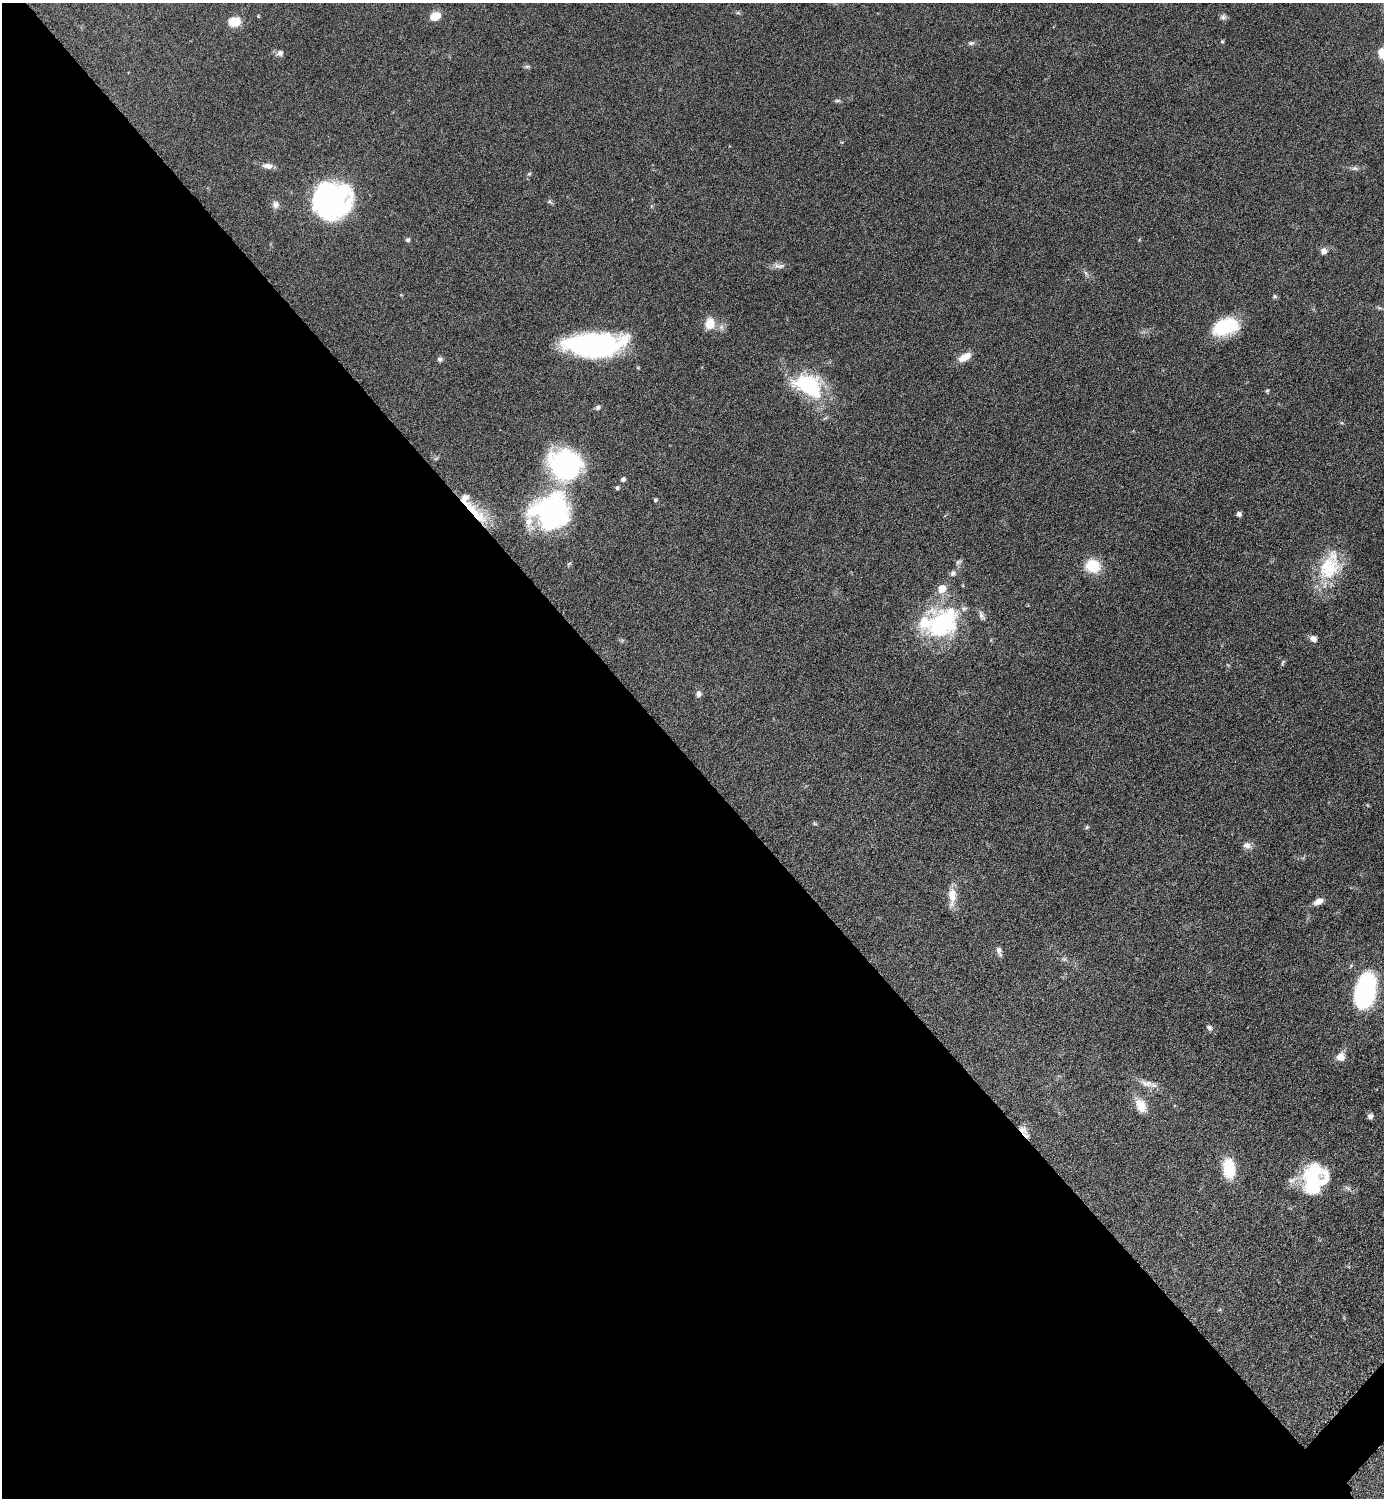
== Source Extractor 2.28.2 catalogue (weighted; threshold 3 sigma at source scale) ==
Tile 9 of 4 x 4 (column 1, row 3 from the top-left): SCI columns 308-1689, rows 1504-2999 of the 6003 x 6003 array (HDU 1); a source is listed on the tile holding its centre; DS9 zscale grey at full resolution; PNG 1386 x 1500 px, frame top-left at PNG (2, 3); no overlay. Shown black and unused: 50% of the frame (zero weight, under 6 of 12 exposures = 1% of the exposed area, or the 3 px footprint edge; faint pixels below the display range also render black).
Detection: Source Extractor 2.28.2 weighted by HDU 2 'WHT'; one run over the whole footprint, this tile lists its part. Background 0.0872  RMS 0.0039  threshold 0.016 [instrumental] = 3 sigma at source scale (4.09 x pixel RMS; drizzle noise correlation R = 1.36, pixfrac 0.8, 0.05/0.05 arcsec/px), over >= 5 px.
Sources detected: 71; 1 inside a brighter object's white glare — not listed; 5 inside a brighter listed object's ellipse — not listed separately; the other 65 listed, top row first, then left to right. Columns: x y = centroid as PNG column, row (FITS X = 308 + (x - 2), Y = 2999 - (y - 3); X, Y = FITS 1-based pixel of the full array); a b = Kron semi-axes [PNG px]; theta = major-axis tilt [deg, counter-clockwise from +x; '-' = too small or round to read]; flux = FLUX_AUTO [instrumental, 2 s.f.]
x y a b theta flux
738 13 6 4 -18 0.53
258 16 4 4 - 0.28
435 16 9 7 17 6
1223 17 8 7 - 1
234 22 10 8 6 7.3
1222 41 4 4 - 0.43
971 43 9 5 15 0.89
280 53 8 8 - 1.4
1382 53 12 10 -81 4.4
527 67 9 4 4 0.64
837 101 8 4 1 0.62
267 166 15 7 -8 2.4
1355 168 8 6 0 0.97
529 174 5 4 - 0.46
332 201 39 36 24 64
550 202 8 4 -19 0.62
275 204 10 9 - 1.7
651 206 6 3 -71 0.39
408 240 6 5 - 0.7
1323 251 8 8 - 1.6
777 266 10 7 -29 1.6
1086 273 7 4 -70 0.69
1275 296 6 6 - 0.6
710 323 14 11 80 5.4
1226 327 22 13 18 26
593 345 50 19 2 79
964 357 15 8 29 4.4
440 359 7 6 - 0.83
808 385 37 23 -26 27
1267 391 5 4 - 0.47
598 407 6 5 - 0.79
436 458 6 4 20 0.54
565 465 34 31 -16 55
623 479 6 5 - 1.1
617 488 5 5 - 0.8
655 500 4 4 - 0.52
474 512 44 12 -43 14
551 512 49 41 18 60
1239 514 5 5 - 1.2
958 562 9 5 44 0.85
569 564 6 4 20 0.49
1093 566 14 12 -13 11
1329 568 35 27 65 19
953 573 8 7 - 1.2
981 615 13 6 -63 1.3
942 623 46 33 46 37
1313 639 8 6 -27 1.9
1283 663 8 4 68 0.56
699 694 8 7 - 1.3
1087 827 5 5 - 0.51
1247 845 10 8 -14 2
952 896 25 9 88 4.8
1319 901 9 5 29 3.1
999 951 11 6 -74 1.5
1365 990 27 14 77 85
1209 1028 8 6 -42 1
1341 1057 10 10 - 2.9
1147 1083 19 8 -10 3.1
1141 1105 18 11 -62 5
1370 1116 6 6 - 1.2
1023 1130 15 9 -37 2.6
1229 1168 15 9 -86 17
1313 1178 31 20 82 24
1292 1180 12 8 10 2.2
1348 1188 11 4 -23 0.95
Overlapping masked pixels (flux is a lower limit): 2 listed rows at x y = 474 512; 1023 1130
Isophote crosses this tile's border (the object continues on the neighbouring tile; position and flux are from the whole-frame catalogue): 1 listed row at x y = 1382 53